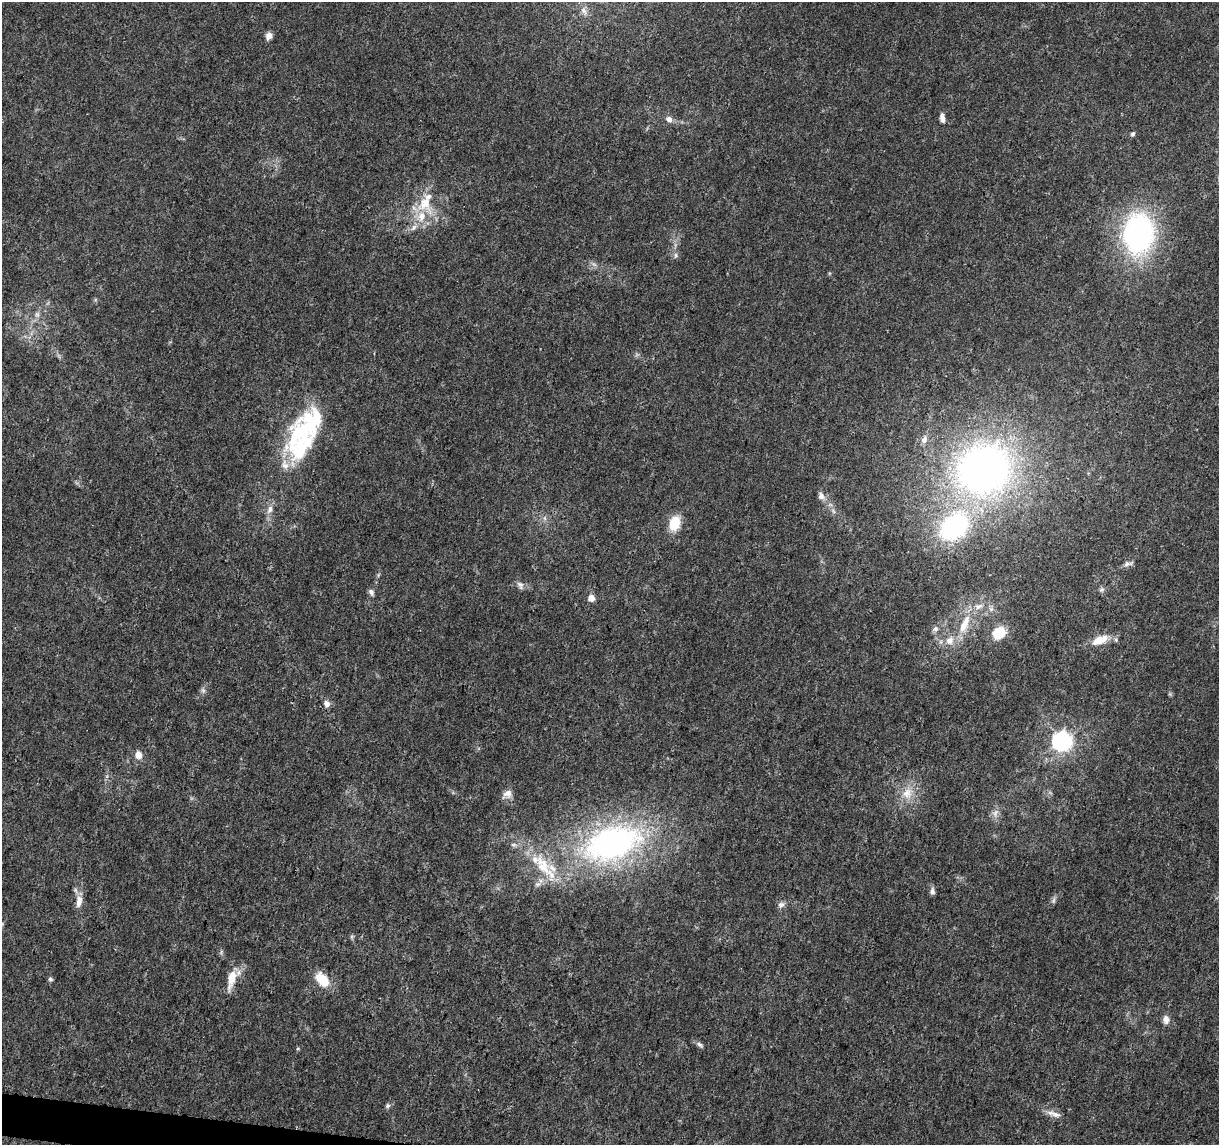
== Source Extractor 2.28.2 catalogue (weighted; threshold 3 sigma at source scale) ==
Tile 7 of 4 x 4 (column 3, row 2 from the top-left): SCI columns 2435-3651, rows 2515-3657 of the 4875 x 5084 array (HDU 1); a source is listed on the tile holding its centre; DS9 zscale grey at full resolution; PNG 1221 x 1147 px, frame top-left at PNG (2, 2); no overlay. Shown black and unused: <1% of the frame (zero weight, under 3 of 5 exposures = <1% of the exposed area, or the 3 px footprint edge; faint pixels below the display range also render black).
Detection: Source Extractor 2.28.2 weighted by HDU 2 'WHT'; one run over the whole footprint, this tile lists its part. Background 0.007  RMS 0.0012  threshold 0.00538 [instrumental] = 3 sigma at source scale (4.5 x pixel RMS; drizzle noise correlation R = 1.50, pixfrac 1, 0.0396/0.0396 arcsec/px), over >= 5 px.
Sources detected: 62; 1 too faint to see at this stretch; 1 inside a brighter object's white glare — not listed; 7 inside a brighter listed object's ellipse — not listed separately; the other 53 listed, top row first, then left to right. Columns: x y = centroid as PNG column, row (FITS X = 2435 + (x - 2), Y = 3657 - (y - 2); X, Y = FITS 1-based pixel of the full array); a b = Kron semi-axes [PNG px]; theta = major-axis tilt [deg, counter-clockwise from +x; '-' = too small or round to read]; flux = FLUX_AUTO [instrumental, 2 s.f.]
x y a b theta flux
584 11 11 7 -65 0.57
269 36 9 8 - 0.62
942 118 10 6 -79 0.67
669 119 10 8 -24 0.65
1133 134 6 5 - 0.27
424 203 33 22 -70 4.8
414 228 10 7 51 0.6
1138 234 39 30 86 27
676 255 7 6 - 0.31
37 315 9 7 -88 0.51
300 433 45 40 -84 11
924 439 11 7 62 0.66
984 469 61 54 26 60
821 496 10 7 -51 0.61
270 509 12 8 63 0.79
833 511 8 4 -54 0.28
545 518 7 4 -89 0.27
675 523 16 11 71 3
954 526 33 23 43 19
1128 564 14 6 13 0.47
520 585 12 7 -62 0.51
1101 589 7 6 - 0.31
371 592 8 6 -61 0.39
591 598 5 5 - 1.7
979 606 14 7 17 0.94
991 609 8 6 46 0.42
964 623 25 11 66 2.7
936 629 8 6 42 0.37
999 633 13 11 34 3.4
1100 640 22 10 22 2.1
950 641 12 10 49 1.2
203 690 7 6 - 0.31
327 704 8 7 - 0.67
1062 741 7 7 - 66
138 755 8 7 - 1.1
907 793 16 14 61 2
508 794 11 11 - 0.82
995 813 12 8 77 0.67
612 843 62 35 19 39
514 845 9 5 -5 0.36
543 866 41 17 -58 5.5
932 891 9 6 -88 0.45
1053 900 10 5 79 0.31
79 901 18 8 84 1.2
781 905 10 7 31 0.49
232 978 26 9 76 2.2
50 979 7 5 -60 0.25
322 980 19 11 -48 3
1166 1019 10 7 -85 0.78
700 1045 10 6 -34 0.35
298 1049 5 3 - 0.13
388 1106 6 6 - 0.26
1056 1115 14 7 -8 0.81